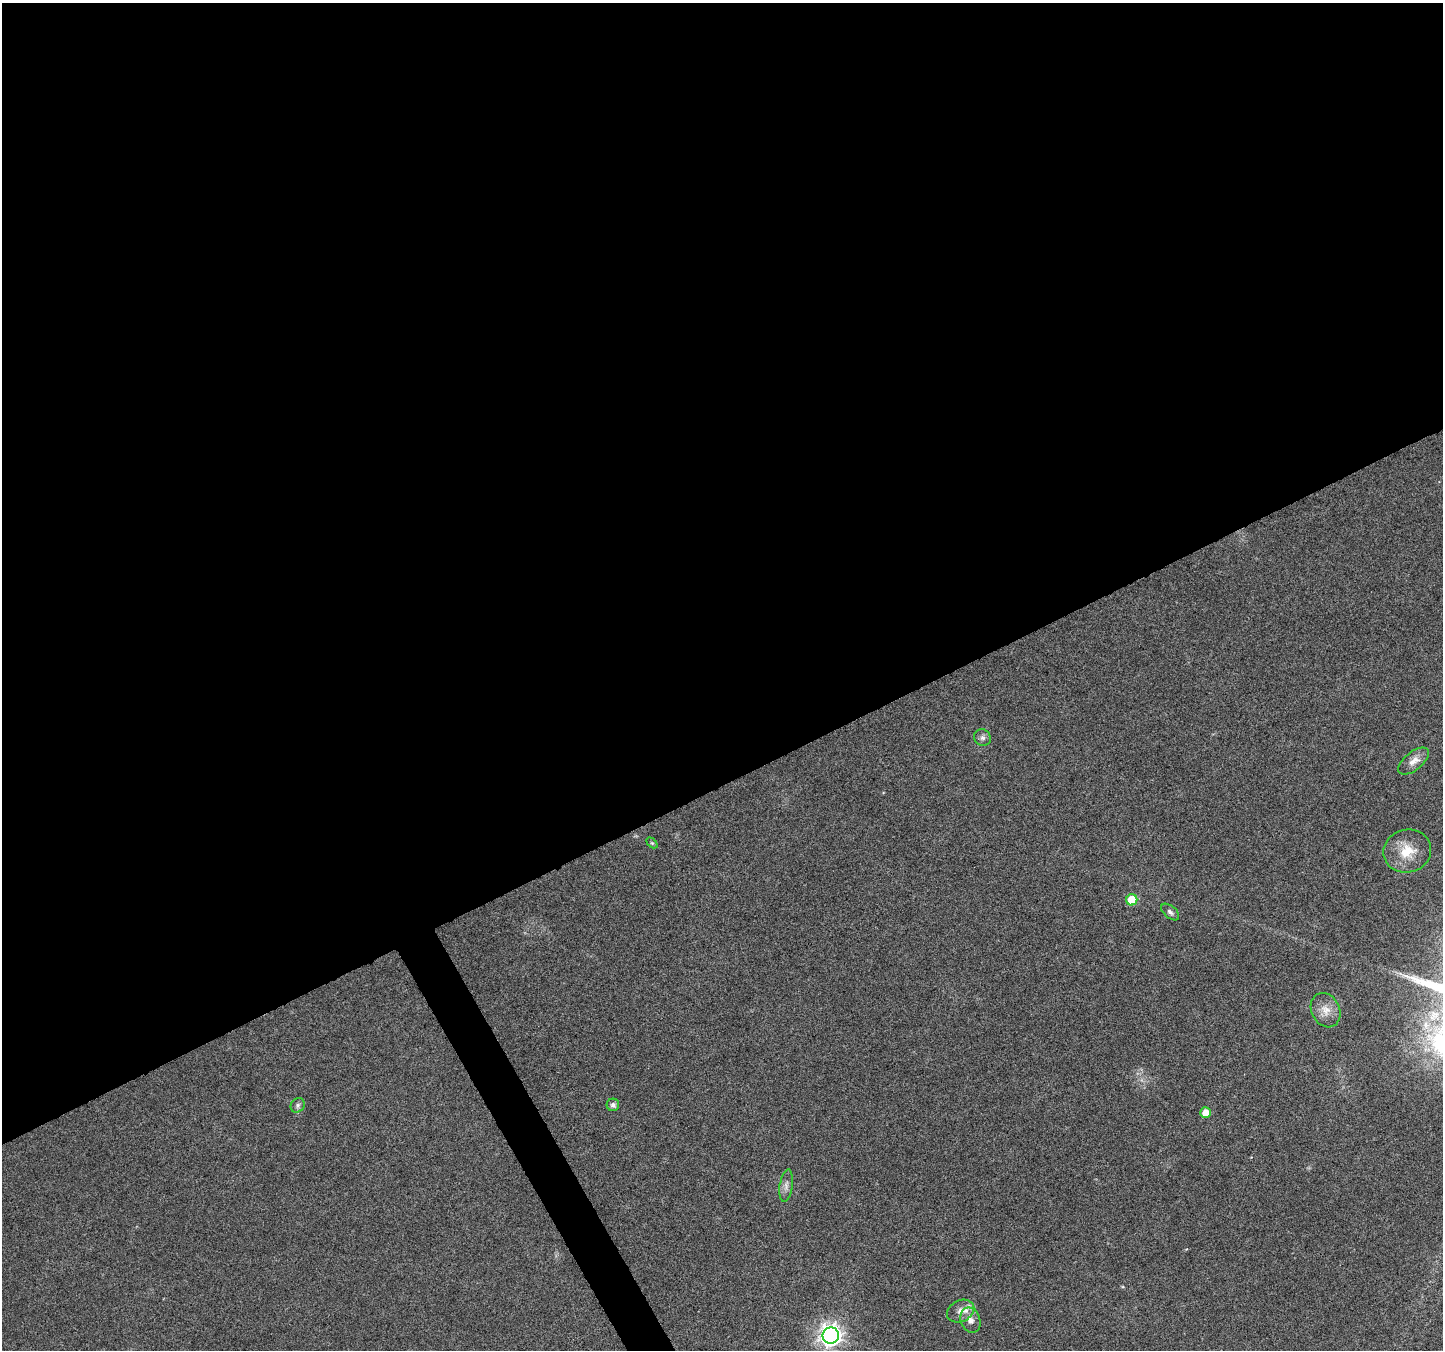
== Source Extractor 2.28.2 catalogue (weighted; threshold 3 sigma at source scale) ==
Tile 2 of 4 x 4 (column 2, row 1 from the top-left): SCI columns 1445-2885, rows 4202-5549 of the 5767 x 5649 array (HDU 1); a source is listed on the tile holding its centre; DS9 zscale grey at full resolution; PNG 1445 x 1352 px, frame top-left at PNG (2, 3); each listed source drawn as its Kron ellipse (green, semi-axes under 4 px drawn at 4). Shown black and unused: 59% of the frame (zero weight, under 4 of 8 exposures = <1% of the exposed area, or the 3 px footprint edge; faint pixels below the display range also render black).
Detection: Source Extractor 2.28.2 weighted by HDU 2 'WHT'; one run over the whole footprint, this tile lists its part. Background 0.0378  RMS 0.0028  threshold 0.0113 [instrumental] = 3 sigma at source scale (4.09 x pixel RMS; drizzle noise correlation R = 1.36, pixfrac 0.8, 0.0396/0.0396 arcsec/px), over >= 5 px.
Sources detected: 14; all 14 listed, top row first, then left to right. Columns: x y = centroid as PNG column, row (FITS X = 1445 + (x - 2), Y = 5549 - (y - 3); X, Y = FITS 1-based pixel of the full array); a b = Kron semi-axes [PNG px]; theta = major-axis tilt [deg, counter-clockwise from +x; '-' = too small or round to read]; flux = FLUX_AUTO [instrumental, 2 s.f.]
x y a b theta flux
982 738 9 8 - 0.97
1414 761 18 9 39 2.4
652 843 6 4 -44 0.34
1407 851 24 21 16 6.5
1132 900 6 5 - 7.4
1170 912 10 6 -40 0.76
1326 1010 18 14 -63 3.2
298 1105 7 6 - 0.74
613 1105 6 6 - 0.76
1205 1113 5 5 - 2.6
786 1186 16 6 82 1.4
961 1311 14 10 26 2.4
970 1320 13 9 -71 2.2
831 1335 8 8 - 170